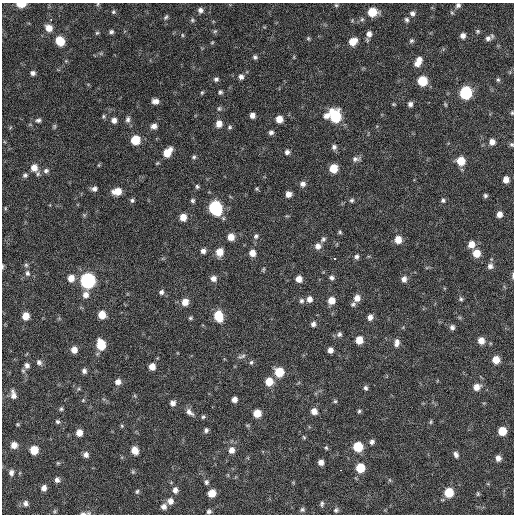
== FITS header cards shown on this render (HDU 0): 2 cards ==
NAXIS1  =                  512 / Axis length
NAXIS2  =                  512 / Axis length

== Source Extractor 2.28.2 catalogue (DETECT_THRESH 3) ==
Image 512 x 512 px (HDU 0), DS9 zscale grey, 1 PNG px = 1 image px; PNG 516 x 516 px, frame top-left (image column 1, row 512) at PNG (2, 3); no overlay
Background 141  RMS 12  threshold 37.4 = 3 sigma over >= 5 px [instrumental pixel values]
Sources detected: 201; all 201 listed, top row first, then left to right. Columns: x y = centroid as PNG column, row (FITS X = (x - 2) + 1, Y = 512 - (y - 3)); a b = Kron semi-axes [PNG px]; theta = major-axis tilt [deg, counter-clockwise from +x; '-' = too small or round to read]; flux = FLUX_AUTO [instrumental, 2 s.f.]
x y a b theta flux
21 4 7 4 0 15000
98 4 5 5 - 1100
336 5 5 5 - 1200
458 5 7 6 - 2500
200 10 6 6 - 3200
113 12 6 5 - 1400
372 12 7 7 - 22000
412 13 7 7 - 2800
166 17 8 5 53 1600
362 19 6 5 - 1500
51 20 3 2 - 2800
192 20 6 5 - 1300
406 20 7 5 -60 2000
49 28 7 7 - 8100
215 31 6 4 42 1300
478 31 6 6 - 1400
111 32 5 4 - 1900
97 33 6 4 42 1200
369 34 8 7 - 4500
182 35 5 3 - 870
463 36 6 6 - 3800
488 38 8 7 - 3300
308 39 6 4 -70 1100
60 41 7 6 - 21000
411 41 7 6 - 1600
212 42 5 3 - 780
353 42 8 7 - 11000
255 57 6 5 - 1900
419 59 7 6 - 3800
417 63 8 7 - 5500
33 73 6 5 - 2500
241 77 6 6 - 3000
216 79 5 5 - 2000
498 80 6 5 - 1400
422 81 7 6 - 30000
220 92 5 4 - 1600
202 93 5 4 - 1100
466 93 7 7 - 88000
155 101 7 5 -1 4200
393 104 4 4 - 940
410 104 6 6 - 2800
219 109 7 5 75 1600
512 113 5 4 - 960
252 115 5 5 - 4200
103 116 6 4 71 1200
326 116 8 5 46 4400
335 116 9 7 -67 55000
128 119 9 6 82 2800
279 119 6 6 - 8800
38 120 7 6 - 2100
114 120 7 6 - 3700
219 124 7 7 - 6100
54 126 7 4 83 1200
154 126 7 6 - 4000
230 127 7 5 16 1500
271 132 6 5 - 2500
135 140 7 6 - 23000
492 142 6 6 - 5100
512 144 5 5 - 1500
334 147 7 6 - 2600
287 152 6 5 - 2800
167 153 9 6 52 15000
194 157 6 5 - 1500
355 159 10 6 3 2800
461 161 7 7 - 16000
99 165 6 3 71 810
34 168 8 7 - 7600
333 168 6 6 - 16000
46 171 8 7 - 2700
38 174 7 5 -80 1800
25 175 7 6 - 2000
506 180 6 6 - 6200
302 184 7 6 - 3400
197 186 5 5 - 1500
94 189 7 6 - 2900
257 189 5 4 - 1000
117 191 8 6 7 12000
288 194 6 5 - 5300
485 196 5 5 - 1600
132 200 5 5 - 1700
193 200 5 5 - 1600
352 200 6 5 - 1700
443 200 6 5 - 1600
5 208 6 3 90 870
215 208 8 7 - 110000
499 214 6 6 - 4600
84 215 5 5 - 1200
183 217 6 6 - 9200
340 232 5 4 - 1200
256 236 7 6 - 2100
231 237 7 6 - 7600
323 239 8 6 40 2000
398 239 7 7 - 9100
471 244 7 7 - 7400
318 246 7 7 - 4700
203 251 5 5 - 3300
219 252 7 6 - 10000
252 253 6 6 - 6900
476 253 7 7 - 12000
357 256 6 5 - 2200
335 259 3 3 - 7800
26 265 6 6 - 1500
2 266 6 3 89 1100
490 266 7 7 - 3300
263 269 7 3 81 1000
27 273 8 7 - 2500
513 276 8 3 87 1300
71 278 7 7 - 7600
213 278 6 6 - 4500
331 278 6 5 - 2300
299 279 6 5 - 6300
404 279 7 6 - 4200
88 281 8 7 - 190000
161 292 6 5 - 2300
86 295 7 7 - 5100
357 298 7 7 - 6000
309 299 7 6 - 4400
461 299 6 5 - 1500
331 300 7 6 - 9000
301 301 7 6 - 2100
185 302 7 7 - 7900
353 304 8 6 49 1900
102 315 6 6 - 12000
26 316 6 6 - 10000
218 316 8 7 - 25000
370 317 6 6 - 4100
190 318 6 4 15 1200
313 324 6 6 - 2600
452 327 6 5 - 2800
339 334 7 6 - 2300
359 340 6 6 - 12000
481 341 7 6 - 7500
397 343 10 6 82 4200
101 345 8 6 -78 27000
74 350 6 6 - 6300
330 350 5 5 - 4000
242 356 12 5 18 2300
496 360 6 6 - 11000
39 362 7 7 - 2900
251 362 6 5 - 1400
27 365 8 7 - 3800
152 367 6 5 - 7200
84 371 6 5 - 2800
279 372 7 7 - 23000
118 382 7 6 - 4200
269 382 7 7 - 13000
477 387 8 7 - 6600
365 388 6 5 - 1900
13 395 12 6 -77 4700
234 399 5 5 - 4400
83 400 5 5 - 1000
335 401 5 5 - 1200
173 403 6 6 - 3400
61 409 5 5 - 1400
314 411 7 6 - 5500
359 411 5 5 - 1400
189 412 11 6 -39 4200
257 413 6 6 - 12000
203 417 5 5 - 1400
57 422 6 5 - 1600
431 422 7 3 81 1100
18 424 5 4 - 920
122 426 5 5 - 940
206 430 6 5 - 2100
502 431 6 6 - 15000
79 433 6 5 - 7100
304 437 5 4 - 980
372 442 6 5 - 2500
14 445 7 7 - 6100
358 447 7 7 - 26000
326 448 5 4 - 1200
34 450 6 6 - 16000
135 450 7 6 - 8900
231 450 8 7 - 5400
456 454 7 5 -69 2700
86 455 6 6 - 3200
498 458 6 6 - 4000
321 462 5 5 - 4500
58 463 5 4 - 910
360 468 7 6 - 21000
341 470 3 2 - 2200
11 472 8 6 82 2800
133 472 6 4 -45 1100
57 480 6 6 - 3000
390 480 6 4 -71 990
206 482 6 5 - 1900
44 488 6 5 - 4000
175 490 7 6 - 3800
137 491 6 4 84 1400
449 492 7 7 - 22000
212 493 7 6 - 10000
478 494 6 4 89 1100
170 501 7 7 - 4600
25 503 8 7 - 2900
322 504 7 5 81 1700
164 506 7 7 - 3700
302 509 6 6 - 1600
336 510 6 5 - 1600
54 511 6 4 89 1100
209 511 6 6 - 2000
83 513 8 4 -4 2000
At the frame edge (FLAGS 8, measured only in part): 8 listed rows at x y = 21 4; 98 4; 458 5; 512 113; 512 144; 2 266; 513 276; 83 513